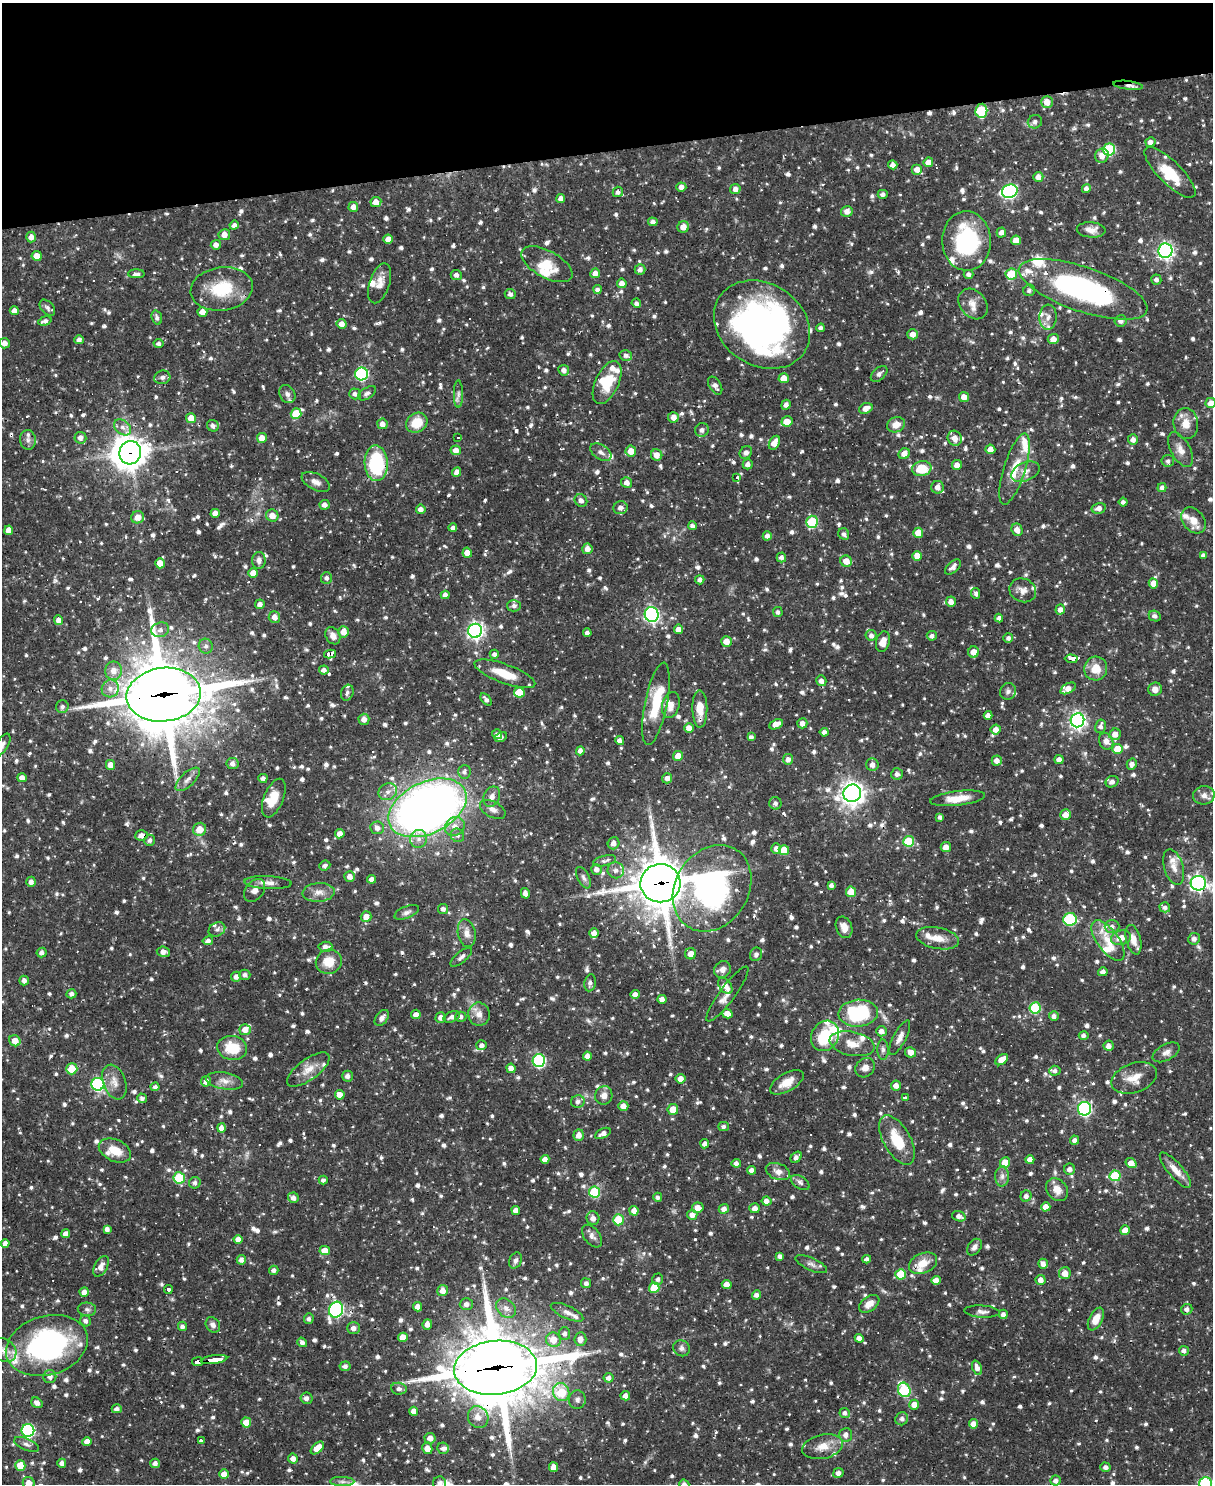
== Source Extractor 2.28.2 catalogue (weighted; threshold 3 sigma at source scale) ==
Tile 3 of 4 x 3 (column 3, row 1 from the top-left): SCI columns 2424-3634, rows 3211-4692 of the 4846 x 4826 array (HDU 1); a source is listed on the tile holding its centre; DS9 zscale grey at full resolution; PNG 1215 x 1486 px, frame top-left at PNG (2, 3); each listed source drawn as its Kron ellipse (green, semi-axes under 4 px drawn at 4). Shown black and unused: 10% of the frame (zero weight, under 2 of 3 exposures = <1% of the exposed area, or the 3 px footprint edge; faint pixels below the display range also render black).
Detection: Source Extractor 2.28.2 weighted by HDU 2 'WHT'; one run over the whole footprint, this tile lists its part. Background 0.0695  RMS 0.0028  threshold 0.0127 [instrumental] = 3 sigma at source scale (4.5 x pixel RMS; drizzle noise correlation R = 1.50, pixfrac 1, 0.05/0.05 arcsec/px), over >= 5 px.
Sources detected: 1426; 1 too faint to see at this stretch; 2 inside a brighter object's white glare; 18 cosmic-ray / hot-pixel residue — neither listed nor drawn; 60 inside a brighter listed object's ellipse — not listed separately; of the other 1345, all 500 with FLUX_AUTO >= 0.916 (the completeness limit of this list) listed and drawn (845 fainter detections not listed), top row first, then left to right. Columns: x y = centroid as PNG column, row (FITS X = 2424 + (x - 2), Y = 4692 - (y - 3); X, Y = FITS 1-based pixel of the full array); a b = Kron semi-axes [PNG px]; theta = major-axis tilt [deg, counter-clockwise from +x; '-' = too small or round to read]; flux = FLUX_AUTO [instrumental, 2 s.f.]
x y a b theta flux
1128 85 15 3 -7 1.5
1047 102 6 6 - 2.7
981 111 7 6 - 17
1035 122 7 6 - 1
1150 142 5 4 - 1.5
1109 149 6 6 - 22
1102 156 7 6 - 2.2
928 162 5 5 - 2.8
893 165 4 4 - 1.5
917 169 5 5 - 2.5
1170 172 34 11 -45 9.2
1038 177 5 5 - 1.9
681 187 5 4 - 1.6
735 189 5 5 - 1.7
1086 189 4 4 - 1.3
1010 191 8 6 17 54
618 192 5 5 - 1
883 194 5 4 - 1
561 199 4 4 - 1.5
376 202 5 5 - 2.6
353 207 5 5 - 1.9
847 211 6 5 - 1.9
653 222 5 4 - 0.95
234 225 4 4 - 1.3
683 227 6 5 - 2.4
1091 230 14 7 -3 2.1
1001 232 5 4 - 1.6
224 235 5 5 - 2.5
31 237 5 5 - 1.8
388 239 4 4 - 2.1
1016 240 5 5 - 3.2
966 241 30 24 -88 29
216 245 5 5 - 1.4
1165 251 7 7 - 93
37 256 5 5 - 3.6
547 264 28 13 -29 6.5
640 269 5 5 - 1.3
595 273 5 5 - 1.8
136 274 8 4 1 1.1
969 274 5 4 - 1.1
1011 274 6 5 - 8.4
456 275 5 5 - 1.2
1156 280 5 5 - 1
380 283 21 10 72 3
622 283 5 4 - 2.1
222 289 31 21 8 13
597 289 4 4 - 1
1083 289 67 22 -19 62
1029 290 6 5 - 0.94
510 294 5 5 - 1.1
636 303 5 4 - 0.94
973 304 17 13 -50 3
47 308 9 6 -47 0.99
14 311 4 4 - 1.7
202 312 5 4 - 2.7
157 317 7 5 -71 1
1048 317 12 8 85 1.8
45 321 7 4 18 1.2
1121 321 6 5 - 1.2
342 324 5 5 - 1.9
762 325 51 41 -33 120
821 328 4 4 - 1
913 334 5 5 - 2.2
1053 339 5 5 - 2
79 340 4 4 - 1.3
5 343 5 5 - 2
158 343 5 4 - 1
626 355 6 5 - 0.96
564 370 5 5 - 1.4
362 374 6 6 - 37
879 374 10 6 42 1.2
162 377 8 6 16 1
784 378 5 5 - 3.6
607 383 23 11 65 8.6
715 386 10 6 -60 1.3
367 393 10 5 32 0.98
287 394 9 7 -60 1.4
355 394 6 5 - 1.2
458 394 14 4 -90 1.1
964 397 5 5 - 2.1
1211 403 5 5 - 1.9
786 405 5 4 - 1.3
866 408 7 5 21 2.1
296 414 5 5 - 7.7
673 417 5 5 - 1.9
191 418 5 5 - 3.2
787 421 5 5 - 3.9
417 423 11 9 35 6.2
382 424 5 5 - 1.8
1186 424 15 12 -84 3.9
896 425 9 7 24 2.8
213 426 6 5 - 1.2
122 427 9 6 -39 1.5
702 430 7 6 - 1.4
458 437 3 3 - 1.4
80 438 6 6 - 1.5
262 438 5 5 - 3.1
955 438 7 7 - 2.3
1133 439 5 5 - 1.6
28 440 10 8 -82 1.3
774 443 7 5 64 2.9
990 449 5 5 - 2.4
456 450 5 5 - 2
1181 450 19 9 -62 2.7
631 451 5 5 - 3.4
601 452 12 7 -33 1.3
130 453 12 10 74 360
746 453 7 5 44 1.1
904 454 6 5 - 2.4
657 455 6 5 - 2.3
1168 461 6 5 - 0.92
376 463 18 11 -87 22
748 464 5 5 - 1.2
957 465 5 5 - 2.2
922 469 9 7 10 7.2
1015 469 37 11 72 7.1
457 472 5 4 - 2.3
1025 472 15 9 24 2.2
737 478 3 3 - 11
316 482 15 8 -27 1.9
627 482 5 5 - 1.8
937 487 6 6 - 1.7
1162 488 4 4 - 1
581 500 7 6 - 1.3
1123 502 4 4 - 1
324 505 5 5 - 1.5
620 508 7 6 - 1.5
1099 508 7 5 14 1.6
421 509 5 4 - 1.6
215 513 4 4 - 1.7
272 516 6 6 - 2.4
138 517 6 6 - 2.8
1193 520 14 10 -49 3.3
812 522 6 5 - 16
693 526 4 4 - 1.3
453 528 4 4 - 0.96
9 530 4 4 - 2.6
1017 530 6 5 - 2
918 533 5 5 - 3.8
844 534 6 5 - 0.97
767 536 4 4 - 1.4
587 549 5 5 - 1.9
467 553 5 4 - 2.5
1203 555 4 4 - 1.2
917 556 5 5 - 3
781 557 5 5 - 0.98
259 560 8 7 - 1.3
846 561 6 5 - 2.6
160 563 5 5 - 3.2
953 567 9 5 42 1.5
253 573 5 5 - 2.8
326 578 6 5 - 0.95
700 580 5 4 - 1
1153 583 5 4 - 2.8
1023 590 14 11 -22 2.3
976 593 5 4 - 0.95
445 595 4 4 - 1.3
951 602 5 5 - 2
260 604 5 5 - 1.4
514 606 7 6 - 1.1
1060 609 5 4 - 1.5
778 612 5 5 - 0.93
652 614 7 7 - 64
1155 616 6 5 - 1
274 617 6 5 - 2
999 618 4 4 - 1.1
59 620 5 4 - 1.7
679 629 5 4 - 2
160 630 9 7 15 1.3
475 631 7 7 - 100
343 632 6 5 - 3
587 633 4 4 - 1.1
871 635 5 5 - 1.1
333 636 9 7 -59 1.9
932 636 5 5 - 1
1008 638 5 5 - 0.97
726 641 5 5 - 3
883 642 10 6 74 2.5
206 646 7 7 - 1.2
974 652 5 5 - 2.7
330 654 6 4 13 13
494 654 4 4 - 0.98
1071 659 6 3 -3 33
1096 668 12 11 - 4.9
324 670 5 4 - 1.2
114 671 9 8 - 2.7
505 674 32 9 -20 6.8
821 681 5 5 - 1.4
1068 688 8 5 30 2.3
110 689 9 8 - 1.9
1155 689 7 6 - 2
1008 691 8 7 - 0.96
519 692 5 5 - 6.9
347 693 8 6 71 0.94
164 695 37 27 7 2200
486 699 7 4 -50 1
656 704 42 11 79 11
671 705 13 8 75 2.6
62 707 6 6 - 0.97
700 709 18 7 -89 4.7
988 715 4 4 - 1.7
364 719 5 5 - 2
1077 720 7 7 - 100
802 723 5 5 - 1.8
776 724 7 4 25 3
1100 726 7 5 77 1.2
689 728 5 5 - 2
996 730 5 5 - 2.1
824 732 4 4 - 1.3
497 734 5 4 - 0.93
1115 734 6 5 - 2
501 737 6 4 30 1.2
751 737 4 4 - 0.99
620 741 4 4 - 1.3
1106 741 8 7 - 1.7
2 745 13 6 59 1.4
1118 749 5 5 - 5.8
580 751 4 4 - 1.5
678 756 5 5 - 3.3
788 759 5 5 - 1.4
997 760 5 5 - 1.9
1059 760 4 4 - 1.6
233 764 6 6 - 1.3
1132 764 5 5 - 1.4
111 765 5 4 - 2.2
872 765 6 6 - 1.6
464 772 7 6 - 1.1
897 774 6 5 - 1.2
22 778 5 4 - 1.8
263 778 4 4 - 1.1
667 778 5 5 - 1.4
188 779 15 7 43 1.8
1112 782 6 5 - 1.3
388 792 9 8 - 1.8
852 793 9 8 - 210
1204 795 11 9 8 1.8
492 797 10 8 66 1.9
274 798 20 9 68 5.3
958 798 28 7 7 5
775 803 6 6 - 1
427 808 41 26 26 250
493 809 14 8 -28 1.8
1065 815 5 5 - 2.3
940 817 4 4 - 0.98
455 826 10 9 - 2.6
377 828 7 6 - 1.5
200 829 7 6 - 4
340 834 5 4 - 2.1
142 835 6 5 - 1.9
457 835 7 6 - 0.96
419 839 9 8 - 1.9
150 840 5 5 - 1
909 841 5 5 - 12
614 843 6 6 - 1.7
946 847 5 5 - 2.2
776 849 5 5 - 1.4
784 850 5 5 - 6.5
605 861 12 5 13 0.99
325 866 6 5 - 0.98
1174 867 18 9 -73 2.7
596 869 5 5 - 1.5
616 870 8 8 - 1.7
350 877 5 5 - 1.7
583 878 12 5 -63 1.1
372 879 4 4 - 1.3
31 882 5 4 - 1.2
268 883 23 6 -2 2.3
660 883 20 19 - 1100
1198 883 8 7 - 92
831 885 4 4 - 0.94
712 888 45 36 57 74
255 890 13 9 51 1.9
318 892 16 9 4 2.5
851 892 5 5 - 4.6
525 893 5 4 - 1.6
1165 907 5 5 - 1.1
443 909 5 5 - 1.1
407 912 13 6 21 1.1
366 917 5 5 - 2.4
1070 919 7 6 - 23
1112 926 7 6 - 1.1
844 927 11 8 -68 2.4
217 929 8 7 - 1
467 933 14 9 -80 2.4
594 933 5 5 - 2.1
938 938 22 10 -11 4.1
1121 938 10 7 15 2.6
1194 939 6 6 - 1.2
1133 940 15 7 -76 2.6
208 941 5 4 - 1.1
1108 941 24 10 -54 5.6
325 947 7 5 4 1.5
163 952 6 5 - 1.6
42 953 5 5 - 1.2
691 954 5 5 - 2.5
756 954 7 6 - 1.1
461 957 13 5 40 1.1
329 962 13 12 - 5.7
722 969 9 8 - 1.7
1103 972 5 4 - 1.4
245 975 5 5 - 1
236 977 5 5 - 1.3
24 980 5 5 - 1.2
590 983 8 5 79 1.1
725 986 9 5 -52 2.7
71 994 5 4 - 1.1
635 994 5 4 - 1.3
727 994 33 7 53 2.4
662 999 4 4 - 1.5
1035 1008 5 5 - 17
858 1013 20 13 4 23
416 1014 5 4 - 1.4
479 1014 11 11 - 2.5
727 1014 5 4 - 3.2
1054 1016 5 5 - 1.3
452 1017 8 5 23 1.2
461 1017 6 5 - 1
382 1018 9 5 52 1.5
441 1018 5 5 - 1.6
245 1030 5 5 - 2.4
881 1031 5 5 - 1.7
1084 1035 5 4 - 1
825 1036 16 13 60 14
900 1038 19 6 62 1.9
15 1041 6 5 - 2.8
852 1044 23 12 -11 4.4
482 1045 5 5 - 1.1
1109 1046 5 5 - 1.6
232 1048 15 12 -9 7.8
883 1050 10 5 -89 1
911 1052 5 5 - 2
1166 1052 15 8 28 1.7
588 1056 4 4 - 1.6
1002 1060 7 4 38 3.2
539 1061 6 6 - 33
511 1068 5 4 - 1.8
865 1068 10 9 - 2
72 1069 5 5 - 8
308 1070 25 10 36 4
1055 1071 5 5 - 0.92
347 1076 5 5 - 1.2
1134 1078 23 14 19 4.6
681 1079 5 5 - 2.4
206 1081 5 5 - 1.8
224 1081 18 8 -10 2.6
114 1082 18 11 -70 3.1
787 1082 19 9 30 3.8
98 1084 6 6 - 40
896 1086 5 5 - 1.9
155 1087 4 4 - 0.92
340 1095 5 4 - 2.7
604 1095 9 8 - 1.8
905 1097 4 3 - 1.2
142 1098 5 4 - 0.97
578 1102 7 6 - 1.2
623 1106 5 5 - 2.2
673 1109 5 5 - 4.2
1084 1109 7 6 - 54
723 1127 5 4 - 0.95
221 1128 4 4 - 2.2
603 1133 8 4 27 1.5
579 1135 5 5 - 2
897 1140 27 13 -60 8.9
1075 1140 4 4 - 1.3
705 1144 4 4 - 1.6
115 1150 17 11 -24 5.1
796 1157 6 4 47 1.4
545 1159 4 4 - 2
1030 1160 4 4 - 2.4
736 1163 4 4 - 1.2
1005 1163 5 5 - 5.3
1131 1163 6 4 -36 3
1069 1169 5 5 - 1.4
751 1170 4 4 - 1.4
1175 1170 22 7 -49 3.3
778 1172 12 8 -19 2
1002 1176 10 6 89 1.4
1115 1176 5 5 - 14
179 1178 6 5 - 13
323 1180 4 4 - 0.92
800 1182 10 6 -33 1.1
195 1183 6 5 - 0.93
1057 1190 12 9 -50 2.7
594 1192 5 5 - 16
1026 1196 5 5 - 1.2
658 1197 4 4 - 0.96
293 1198 5 5 - 1.5
766 1201 5 4 - 1.7
1046 1207 4 4 - 2.3
698 1208 6 5 - 2.5
755 1208 5 5 - 1.8
724 1209 5 4 - 1.5
516 1210 4 4 - 1.6
634 1211 5 4 - 2.1
692 1215 5 5 - 2
959 1216 7 5 -19 1.4
593 1218 7 6 - 1.7
618 1220 5 5 - 9.5
107 1229 4 4 - 1.3
1125 1230 5 4 - 3.5
66 1234 4 4 - 1.6
592 1236 13 8 -52 1.5
238 1239 4 4 - 1.9
5 1243 4 4 - 1.6
974 1247 9 6 54 1.3
325 1250 5 4 - 3.9
780 1256 4 4 - 1.1
867 1259 4 4 - 1.1
241 1260 5 5 - 1.4
515 1260 8 6 66 1
923 1263 15 10 25 4.3
811 1264 17 6 -24 1.5
1043 1264 5 4 - 1.7
101 1266 11 6 62 2.1
274 1270 4 4 - 1.1
1065 1273 6 6 - 2.6
901 1274 5 5 - 9.7
658 1279 5 5 - 0.96
936 1280 5 4 - 2.2
1040 1280 5 5 - 1.9
586 1283 5 5 - 1
727 1284 5 4 - 2.2
654 1288 5 5 - 8.3
168 1290 4 3 - 13
442 1291 5 5 - 2.5
84 1292 5 4 - 1.6
756 1295 5 4 - 1.1
466 1304 6 6 - 1.5
869 1304 11 7 35 2.5
418 1307 5 4 - 1.9
506 1308 11 8 -44 1.9
87 1309 9 6 -3 0.95
1187 1309 6 5 - 1.3
336 1310 8 7 - 60
567 1312 17 6 -25 1.7
982 1312 17 6 -4 1.4
1003 1314 4 4 - 1.2
309 1319 5 5 - 0.98
1096 1319 12 6 64 3.9
86 1321 6 5 - 0.96
427 1324 5 4 - 1.7
213 1325 8 6 -52 1.3
182 1326 5 4 - 1
353 1328 6 5 - 1.5
564 1334 6 5 - 1.1
403 1337 5 4 - 3.2
859 1338 4 4 - 1.6
580 1339 7 6 - 1.8
553 1340 7 7 - 3.9
302 1342 5 4 - 0.97
47 1345 42 29 16 64
682 1348 9 7 -42 1.1
4 1350 13 11 -36 2.6
1184 1351 5 5 - 1.1
214 1359 13 4 7 110
197 1362 5 3 - 29
345 1366 5 5 - 1
495 1368 41 27 6 2600
977 1368 7 4 -68 1.7
50 1377 6 6 - 1.5
609 1378 5 4 - 1.2
399 1389 8 6 -7 1.1
904 1390 7 6 - 25
561 1392 9 8 - 12
625 1396 4 4 - 1.8
306 1398 6 5 - 1.4
577 1400 9 8 - 1.2
37 1403 6 5 - 1.4
914 1405 5 5 - 2.8
117 1409 5 4 - 1.1
414 1411 4 4 - 2
845 1413 5 5 - 1
478 1417 11 10 - 2.9
902 1419 7 6 - 1.1
246 1422 5 5 - 3.3
973 1424 5 4 - 1.8
28 1430 6 6 - 48
846 1435 7 6 - 1.5
430 1438 5 5 - 2.1
202 1440 3 3 - 12
87 1442 4 4 - 2.3
27 1444 13 6 -23 1.2
822 1447 20 12 12 4
317 1448 8 4 43 3.6
427 1448 5 5 - 2.8
443 1448 6 5 - 1
293 1458 5 5 - 1.6
62 1463 4 4 - 1.4
155 1463 5 4 - 1.1
20 1465 5 5 - 4.6
553 1467 5 4 - 2.4
1105 1467 5 4 - 1.1
838 1473 5 5 - 1.4
224 1474 5 5 - 2.3
1056 1481 5 5 - 1.2
342 1482 12 4 0 1
29 1483 6 5 - 2.2
440 1483 6 6 - 1.2
684 1484 5 4 - 1.2
1205 1484 6 6 - 38
Overlapping masked pixels (flux is a lower limit): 17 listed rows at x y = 1128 85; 1083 289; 762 325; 130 453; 376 463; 620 508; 330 654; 1071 659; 164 695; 700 709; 427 808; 142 835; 660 883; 712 888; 214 1359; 197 1362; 495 1368
Isophote crosses this tile's border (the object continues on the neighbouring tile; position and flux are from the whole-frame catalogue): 8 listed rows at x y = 1211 403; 2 745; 1198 883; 4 1350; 29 1483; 440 1483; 684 1484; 1205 1484
Unlisted compact peaks at least as high as the median listed source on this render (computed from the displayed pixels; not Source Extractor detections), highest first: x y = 802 451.